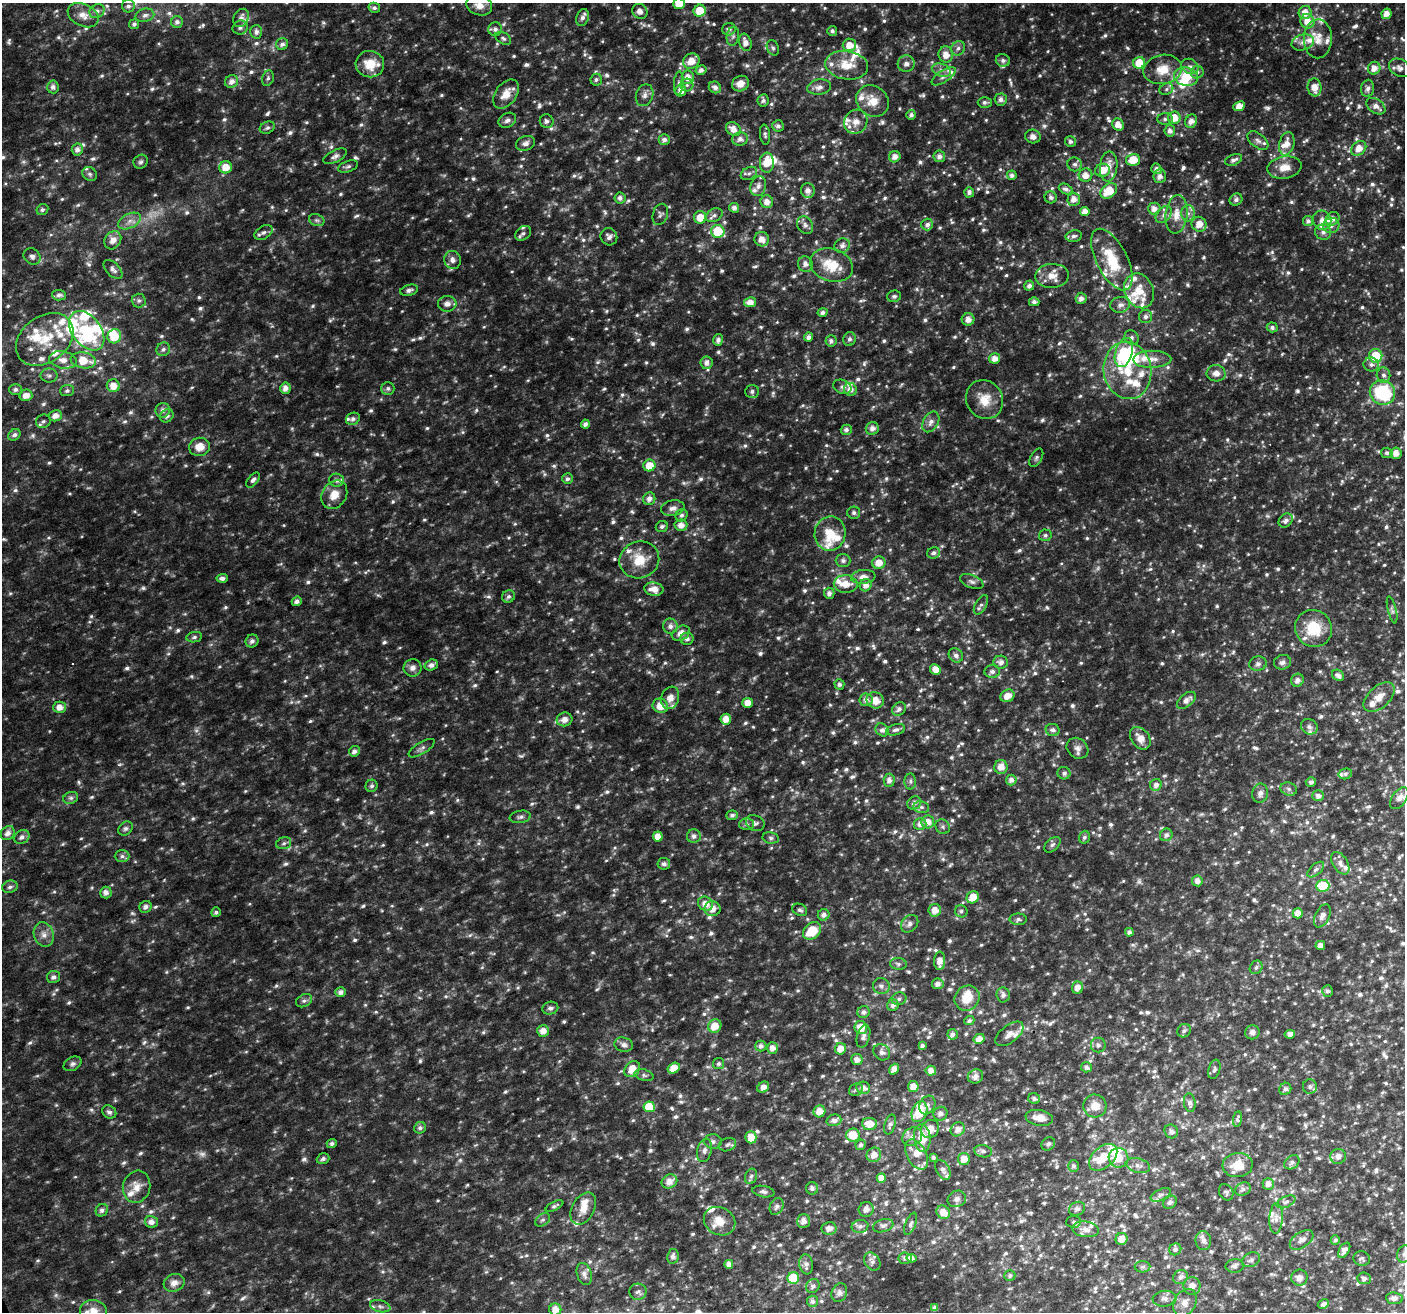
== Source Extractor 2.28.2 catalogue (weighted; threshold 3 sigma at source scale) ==
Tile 7 of 4 x 4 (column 3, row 2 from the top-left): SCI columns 2809-4211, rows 2764-4073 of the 5614 x 5469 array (HDU 1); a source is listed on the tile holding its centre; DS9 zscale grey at full resolution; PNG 1407 x 1314 px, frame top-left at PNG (2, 3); each listed source drawn as its Kron ellipse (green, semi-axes under 4 px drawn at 4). Shown black and unused: <1% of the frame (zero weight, under 2 of 3 exposures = <1% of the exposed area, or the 3 px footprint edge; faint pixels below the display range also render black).
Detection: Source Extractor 2.28.2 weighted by HDU 2 'WHT'; one run over the whole footprint, this tile lists its part. Background 0.05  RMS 0.0093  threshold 0.0418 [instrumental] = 3 sigma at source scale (4.5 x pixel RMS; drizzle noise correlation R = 1.50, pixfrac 1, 0.0396/0.0396 arcsec/px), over >= 5 px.
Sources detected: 1277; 13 too faint to see at this stretch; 6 inside a brighter object's white glare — neither listed nor drawn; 91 inside a brighter listed object's ellipse — not listed separately; of the other 1167, all 500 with FLUX_AUTO >= 2.35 (the completeness limit of this list) listed and drawn (667 fainter detections not listed), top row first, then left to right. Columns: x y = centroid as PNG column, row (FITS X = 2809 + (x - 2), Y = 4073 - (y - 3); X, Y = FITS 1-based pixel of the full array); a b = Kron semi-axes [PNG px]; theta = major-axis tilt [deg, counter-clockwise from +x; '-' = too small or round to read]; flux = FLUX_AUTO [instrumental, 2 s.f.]
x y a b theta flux
679 4 6 5 - 10
479 5 13 10 -18 9.1
128 6 6 6 - 3
374 8 6 5 - 2.6
97 11 8 6 35 3.7
640 11 8 7 - 5.8
700 11 6 6 - 19
1305 13 6 6 - 9.8
1387 14 5 5 - 7
83 15 16 11 -25 10
145 15 9 6 14 3.9
241 18 9 7 63 5.1
583 18 9 6 71 4.2
1307 21 7 7 - 12
177 22 6 6 - 3.5
134 24 5 5 - 2.7
240 28 7 7 - 2.8
495 29 7 6 - 3.8
729 29 7 6 - 3.8
832 31 5 5 - 3.1
256 32 7 6 - 3.6
733 36 9 6 81 2.7
503 38 9 5 -33 2.4
1318 39 19 14 89 15
745 42 9 6 -74 7
1303 42 11 7 16 5.2
282 44 6 5 - 3.7
849 45 7 6 - 12
773 48 8 6 -68 2.4
958 48 7 6 - 3.3
946 55 8 7 - 9.6
1003 60 7 6 - 3
691 61 8 7 - 12
1139 63 6 5 - 19
370 64 14 13 - 19
906 64 8 8 - 4.4
847 65 22 14 -9 19
1190 66 9 7 -29 4.1
1374 68 6 6 - 7.5
1400 68 11 8 -30 4.7
1163 69 19 14 12 18
701 70 6 5 - 4.3
941 70 10 6 -20 4.7
1197 72 6 6 - 2.6
944 76 14 6 33 5.2
688 77 7 6 - 8
1186 77 12 9 -13 31
268 78 8 6 70 2.4
596 80 6 5 - 2.4
231 81 7 6 - 5.6
679 83 12 5 86 2.7
740 84 9 7 30 8.4
687 85 6 6 - 2.7
53 87 6 6 - 4
715 87 6 5 - 4.3
819 87 12 7 10 5.4
1314 87 9 7 -84 9.3
1368 88 8 6 80 4.2
1166 89 7 5 24 2.6
681 91 6 5 - 7.9
506 94 16 10 53 13
645 95 11 8 72 4.9
1001 99 6 6 - 4.2
763 100 6 5 - 2.8
872 101 17 14 -38 15
985 102 7 5 2 2.9
1239 106 6 4 25 9.1
1376 106 10 7 -35 5.8
911 115 5 5 - 3.2
1174 118 6 6 - 14
1165 119 8 5 -1 2.4
507 120 9 7 30 3.6
547 121 7 6 - 3.2
1191 121 7 5 66 6.9
856 122 12 11 - 8.5
1118 124 6 5 - 8
778 126 6 5 - 3.1
267 128 8 5 27 2.5
733 129 8 6 -35 7.6
1170 131 6 5 - 4.4
765 135 10 5 -84 2.4
1033 137 8 7 - 4.4
740 139 8 6 11 4.2
664 140 5 5 - 4.3
1070 141 5 5 - 2.6
1258 141 12 7 -38 4.2
526 143 10 7 19 4.6
1287 144 12 7 76 9.8
1359 148 8 6 45 9.9
77 149 6 5 - 5.1
335 156 13 6 27 3.6
939 156 6 6 - 4.8
895 157 6 5 - 6
1133 160 7 6 - 18
1234 160 9 5 22 3.7
141 162 7 6 - 2.4
767 163 10 7 88 15
1075 164 7 6 - 2.9
348 166 10 5 20 2.5
1109 166 15 8 84 11
226 167 6 6 - 13
1284 167 17 11 10 12
1156 169 5 5 - 4.1
1103 170 7 6 - 12
749 173 9 6 29 2.9
90 174 8 6 -35 2.4
1012 175 5 4 - 3.4
1085 175 7 6 - 8.4
1160 176 7 6 - 5.4
758 186 10 7 74 5
1066 189 7 5 -25 3.5
808 190 7 7 - 6.2
1109 191 9 6 41 21
969 192 5 5 - 3.2
1051 197 6 6 - 2.9
620 198 5 5 - 3.5
1074 199 6 6 - 6.7
1236 200 6 5 - 3
767 202 6 6 - 6.7
734 208 5 5 - 4.5
1154 209 6 6 - 6
42 210 6 5 - 2.7
1085 211 5 4 - 6.8
1188 213 8 7 - 4.1
660 214 11 7 71 3
1176 214 19 11 84 14
714 215 9 6 28 3.5
1164 215 10 6 51 4.4
700 217 6 6 - 14
1333 219 7 6 - 5.9
317 220 8 6 -19 2.4
1322 220 10 9 - 6.3
130 221 12 7 27 5.9
1308 221 5 5 - 3.5
1199 224 7 7 - 11
805 225 9 7 -54 4
927 225 6 6 - 3.8
1331 226 8 7 - 4.6
718 231 7 6 - 34
264 232 10 6 31 3.7
1323 232 8 7 - 4.1
523 233 8 6 38 2.8
1074 236 8 5 12 2.8
609 237 9 8 - 4.1
762 239 7 7 - 8.1
113 240 9 7 55 8
842 246 8 7 - 4.7
32 256 9 7 -41 3.5
453 260 9 8 - 5.4
1112 260 34 15 -63 39
805 264 8 7 - 5.1
832 265 22 16 -18 28
113 269 12 6 -45 4.1
1052 276 17 12 2 12
1029 286 5 4 - 3.9
409 290 9 5 14 3
1139 291 18 14 -66 19
59 295 7 5 -4 2.7
894 296 7 5 12 2.6
1081 298 5 5 - 4.6
139 301 7 7 - 2.4
750 302 6 5 - 6.8
1034 302 5 4 - 3.5
447 304 9 8 - 6.2
1120 305 10 8 9 5.2
822 312 5 4 - 3.1
1146 317 6 6 - 3.1
968 319 6 6 - 6.6
1272 327 5 5 - 2.9
87 331 22 14 -53 63
114 336 7 6 - 20
809 337 4 4 - 4.3
1132 337 7 7 - 3.1
45 339 31 23 37 36
849 339 7 6 - 3.3
718 340 6 5 - 3.9
831 341 5 5 - 3.3
163 349 7 6 - 2.9
1124 352 15 8 73 62
1376 356 7 6 - 28
994 358 6 5 - 6.9
1152 359 19 8 1 10
63 360 14 8 -10 7.5
83 360 13 8 -8 20
707 363 6 6 - 5.5
1371 364 7 7 - 3.5
1127 370 29 24 -81 47
1216 373 9 8 - 5.9
1383 375 7 7 - 3.4
49 376 8 7 - 3.1
113 386 6 6 - 11
842 387 9 6 -22 3.1
285 388 6 5 - 6.6
388 388 6 6 - 2.5
16 389 6 5 - 3.1
850 389 6 6 - 6.4
67 391 7 5 4 2.4
752 391 7 6 - 2.6
1382 392 13 12 - 65
26 395 6 5 - 7.2
985 399 20 18 -57 18
163 410 7 7 - 4.5
55 416 6 5 - 7.1
167 416 7 6 - 3.6
353 419 7 5 25 2.9
43 421 7 6 - 3
931 422 11 7 60 5.3
585 424 4 4 - 3.8
872 429 6 6 - 5.2
846 430 5 5 - 3
14 435 6 5 - 3.3
199 447 10 9 - 11
1387 453 6 5 - 2.5
1396 453 6 5 - 6.4
1036 458 10 6 61 2.4
649 466 6 6 - 15
568 479 5 5 - 2.9
253 480 9 5 52 3
336 480 7 6 - 3.8
334 495 15 12 56 13
649 499 6 6 - 5.2
673 508 12 7 11 5.1
854 513 6 6 - 2.6
681 515 6 5 - 2.6
1286 520 8 6 45 3.6
681 525 6 6 - 7
662 526 6 5 - 2.5
830 533 17 15 79 22
1045 535 6 6 - 2.7
934 553 6 5 - 3.2
639 560 20 18 19 22
843 561 7 6 - 3
879 563 6 6 - 11
863 577 12 7 6 6.4
222 578 6 4 4 3.6
972 582 12 6 -22 3.4
846 584 12 9 -1 13
866 585 6 6 - 6.6
654 589 9 6 -8 9.6
829 593 5 5 - 4.2
508 596 7 6 - 2.6
297 601 5 4 - 3.8
981 605 10 5 61 3.2
1392 610 14 4 -76 2.4
670 626 7 7 - 4.7
1314 628 19 18 - 32
681 633 9 7 29 7.4
194 637 8 5 9 2.5
687 639 6 6 - 3.3
252 641 7 6 - 3.5
956 655 8 6 -47 3.9
1001 662 7 6 - 4.7
1283 662 8 7 - 4.2
1258 664 9 7 13 3.3
431 665 7 5 18 4.3
413 668 9 8 - 5.4
935 669 5 5 - 8.5
992 671 8 6 5 3.5
1338 675 6 5 - 4.2
1297 680 6 6 - 5.4
839 684 5 5 - 2.4
1007 696 7 6 - 8.7
1379 697 18 10 42 9.8
670 698 11 8 72 8.6
866 700 6 6 - 4.6
875 700 9 8 - 10
1186 700 11 6 39 5.9
748 703 5 5 - 9.5
660 706 8 7 - 13
59 707 6 5 - 8.4
899 709 7 6 - 3.6
564 719 8 7 - 7.3
726 719 5 5 - 9.2
1309 727 9 7 -33 3.2
882 730 7 6 - 3.7
896 730 10 5 15 3.4
1053 730 7 6 - 4
1140 738 12 9 -53 9.7
422 748 15 5 31 3.5
1077 748 12 9 -39 5.3
354 751 6 5 - 3.9
1001 767 7 6 - 8.5
1064 773 6 6 - 3.1
1345 774 7 5 13 2.4
889 780 6 5 - 5.1
1011 780 5 5 - 4.9
910 781 8 6 88 2.4
1311 782 5 4 - 2.5
1156 785 6 5 - 4.7
372 786 6 6 - 2.4
1289 789 8 6 -17 2.7
1260 793 9 8 - 4.3
1318 796 6 5 - 4.3
71 798 7 6 - 2.7
1399 798 12 7 54 6.6
914 803 7 6 - 4.6
921 807 8 6 -13 2.8
732 815 6 5 - 2.5
520 817 10 6 9 2.8
928 822 6 6 - 8.1
755 823 10 7 -30 3
747 824 7 6 - 2.6
920 824 6 6 - 5.8
943 827 8 7 - 2.4
125 829 8 6 43 2.6
8 833 8 6 47 5.4
1166 835 6 6 - 3.7
694 836 7 7 - 4.5
22 837 8 6 32 3.8
658 837 5 5 - 8.9
1084 837 6 5 - 2.4
771 838 8 5 -10 2.4
284 843 8 5 16 2.6
1052 845 9 6 43 2.6
122 856 7 5 0 2.8
1340 863 12 7 -58 5.6
664 864 6 6 - 3.5
1316 870 10 5 41 2.7
1197 881 5 5 - 5.6
1323 886 6 6 - 37
10 887 8 6 16 3.1
106 893 6 6 - 5.2
973 897 6 5 - 13
705 904 8 6 -32 9.2
145 907 6 5 - 3.8
712 909 8 7 - 7.9
800 910 8 6 -26 2.9
935 910 6 6 - 8.5
961 911 6 6 - 2.4
216 912 5 4 - 2.4
1298 913 5 5 - 7.4
824 915 6 5 - 4.5
1322 916 12 7 64 4.9
1018 919 8 5 -1 2.6
910 924 10 7 45 4.1
812 931 10 7 41 26
1129 932 4 4 - 3.4
44 935 12 9 -72 6.9
1320 945 5 4 - 5
940 961 9 5 87 8.2
898 964 8 6 -4 2.6
1256 967 7 6 - 2.5
54 977 7 6 - 4
938 984 6 5 - 4.4
881 986 8 8 - 4.2
1077 988 6 5 - 6.9
1327 991 6 5 - 2.4
340 992 5 5 - 3.8
1003 995 7 6 - 3.8
967 998 13 12 - 18
899 999 7 6 - 2.9
304 1001 8 6 28 2.9
893 1005 6 5 - 4
550 1008 8 6 14 3.5
863 1012 6 6 - 3.8
969 1021 5 4 - 2.5
715 1026 7 6 - 15
861 1027 6 6 - 13
543 1031 6 6 - 8
1184 1031 7 6 - 2.6
1252 1032 7 7 - 4.6
953 1034 5 5 - 2.8
1009 1034 16 8 38 7.7
1290 1034 5 4 - 4
863 1036 12 6 74 4.3
979 1039 6 5 - 6.7
624 1045 9 7 -15 4.3
922 1045 4 3 - 2.5
1098 1045 7 7 - 3.1
761 1046 5 5 - 3.8
772 1048 5 5 - 7.2
840 1049 6 5 - 10
882 1052 9 7 -38 4
857 1060 6 5 - 5.4
73 1064 9 6 28 3
718 1064 6 5 - 2.5
1086 1067 5 5 - 3.5
674 1068 6 5 - 12
632 1069 9 7 50 16
894 1069 6 4 53 5.6
1214 1069 10 5 75 2.4
931 1071 5 5 - 7.6
644 1075 10 5 -15 2.8
975 1076 8 7 - 5.3
913 1086 5 5 - 9.7
763 1087 6 5 - 6.1
1310 1087 7 7 - 2.4
863 1088 7 6 - 5.5
1285 1089 6 6 - 3.2
856 1090 7 6 - 2.5
1034 1099 6 5 - 3.5
1190 1103 9 5 -81 3.8
927 1105 10 7 60 4.1
1095 1106 11 11 - 12
649 1107 6 5 - 23
819 1111 6 6 - 11
109 1112 7 6 - 3.1
919 1112 11 7 69 33
940 1114 7 6 - 4.4
1039 1118 14 7 -9 9.4
1237 1119 8 4 82 3.4
834 1120 7 5 16 5
869 1124 7 6 - 12
890 1124 10 5 74 3.2
420 1128 6 5 - 3
930 1129 9 8 - 9.8
958 1129 7 6 - 6.1
1171 1131 7 6 - 3.6
853 1135 7 6 - 15
751 1137 6 5 - 13
912 1137 10 8 35 5.3
922 1138 14 8 -83 19
713 1142 9 7 1 3.6
332 1143 5 4 - 2.7
1048 1144 7 6 - 2.6
727 1145 9 6 21 3.1
861 1145 5 5 - 2.7
704 1150 11 7 76 4.8
983 1151 9 6 -9 3
874 1155 7 7 - 8.7
916 1155 16 9 -61 9.2
1338 1156 8 7 - 5.2
933 1157 4 4 - 2.9
1103 1157 16 10 41 20
1119 1158 10 9 - 18
323 1159 6 5 - 2.6
964 1159 6 6 - 10
1292 1162 8 6 35 3.2
1138 1165 12 7 -15 4.5
1238 1165 15 12 5 17
1073 1166 6 5 - 2.9
943 1170 11 6 -61 3.2
751 1176 8 5 71 2.3
881 1178 5 4 - 7.4
669 1181 8 7 - 7.6
1268 1184 6 5 - 5.7
137 1187 16 13 73 12
812 1188 6 6 - 3
1243 1189 8 6 28 3
763 1192 11 5 -10 2.9
1226 1192 9 6 -58 2.5
1161 1195 11 5 25 3.5
957 1199 9 8 - 3.9
1170 1202 7 6 - 2.6
1286 1202 10 5 25 3
554 1206 9 4 26 2.4
777 1206 9 6 64 3.4
583 1208 17 11 62 12
866 1209 7 7 - 5.4
1077 1209 8 6 29 3.2
102 1210 6 6 - 3.2
943 1212 7 6 - 11
1276 1218 15 6 86 6.2
543 1220 8 5 39 2.6
720 1221 16 13 -30 13
803 1221 7 6 - 5.8
151 1222 7 6 - 5.9
1073 1222 7 6 - 2.6
911 1224 12 5 70 2.6
860 1226 8 6 10 3.3
883 1226 10 6 18 3
829 1228 7 6 - 5.8
1086 1229 13 8 -8 8.1
1121 1239 6 6 - 8.6
1203 1240 9 8 - 4.2
1302 1240 13 7 34 5.3
1335 1240 5 4 - 2.7
1175 1249 6 5 - 3
1344 1250 8 5 59 4
1404 1254 8 7 - 3.7
673 1256 7 5 78 3.2
905 1258 6 5 - 2.7
911 1258 5 4 - 5.4
1362 1258 8 7 - 2.4
1251 1260 9 7 28 3
872 1261 9 7 -55 3.5
729 1264 4 4 - 5.1
806 1264 10 7 -81 3.8
1235 1266 9 7 7 3.5
1142 1267 8 5 -1 2.4
584 1274 11 7 -73 5.7
1010 1275 5 5 - 2.5
1181 1277 8 6 36 4.1
793 1278 6 6 - 26
1299 1278 8 8 - 5.1
1364 1278 7 6 - 2.8
174 1283 10 8 18 6.6
813 1286 7 6 - 3
1192 1286 9 8 - 6.3
638 1292 8 8 - 3.1
839 1293 9 7 65 3.3
1394 1298 8 6 -7 4.5
1164 1299 12 8 6 4.7
812 1301 5 5 - 3.2
1185 1303 14 11 62 8.4
1323 1304 6 4 30 2.9
380 1306 10 6 -14 3.7
935 1308 4 3 - 2.4
555 1310 6 6 - 8.1
93 1311 13 11 -7 9.7
Isophote crosses this tile's border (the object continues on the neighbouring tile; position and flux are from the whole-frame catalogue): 5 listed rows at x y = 679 4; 479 5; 1404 1254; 555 1310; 93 1311